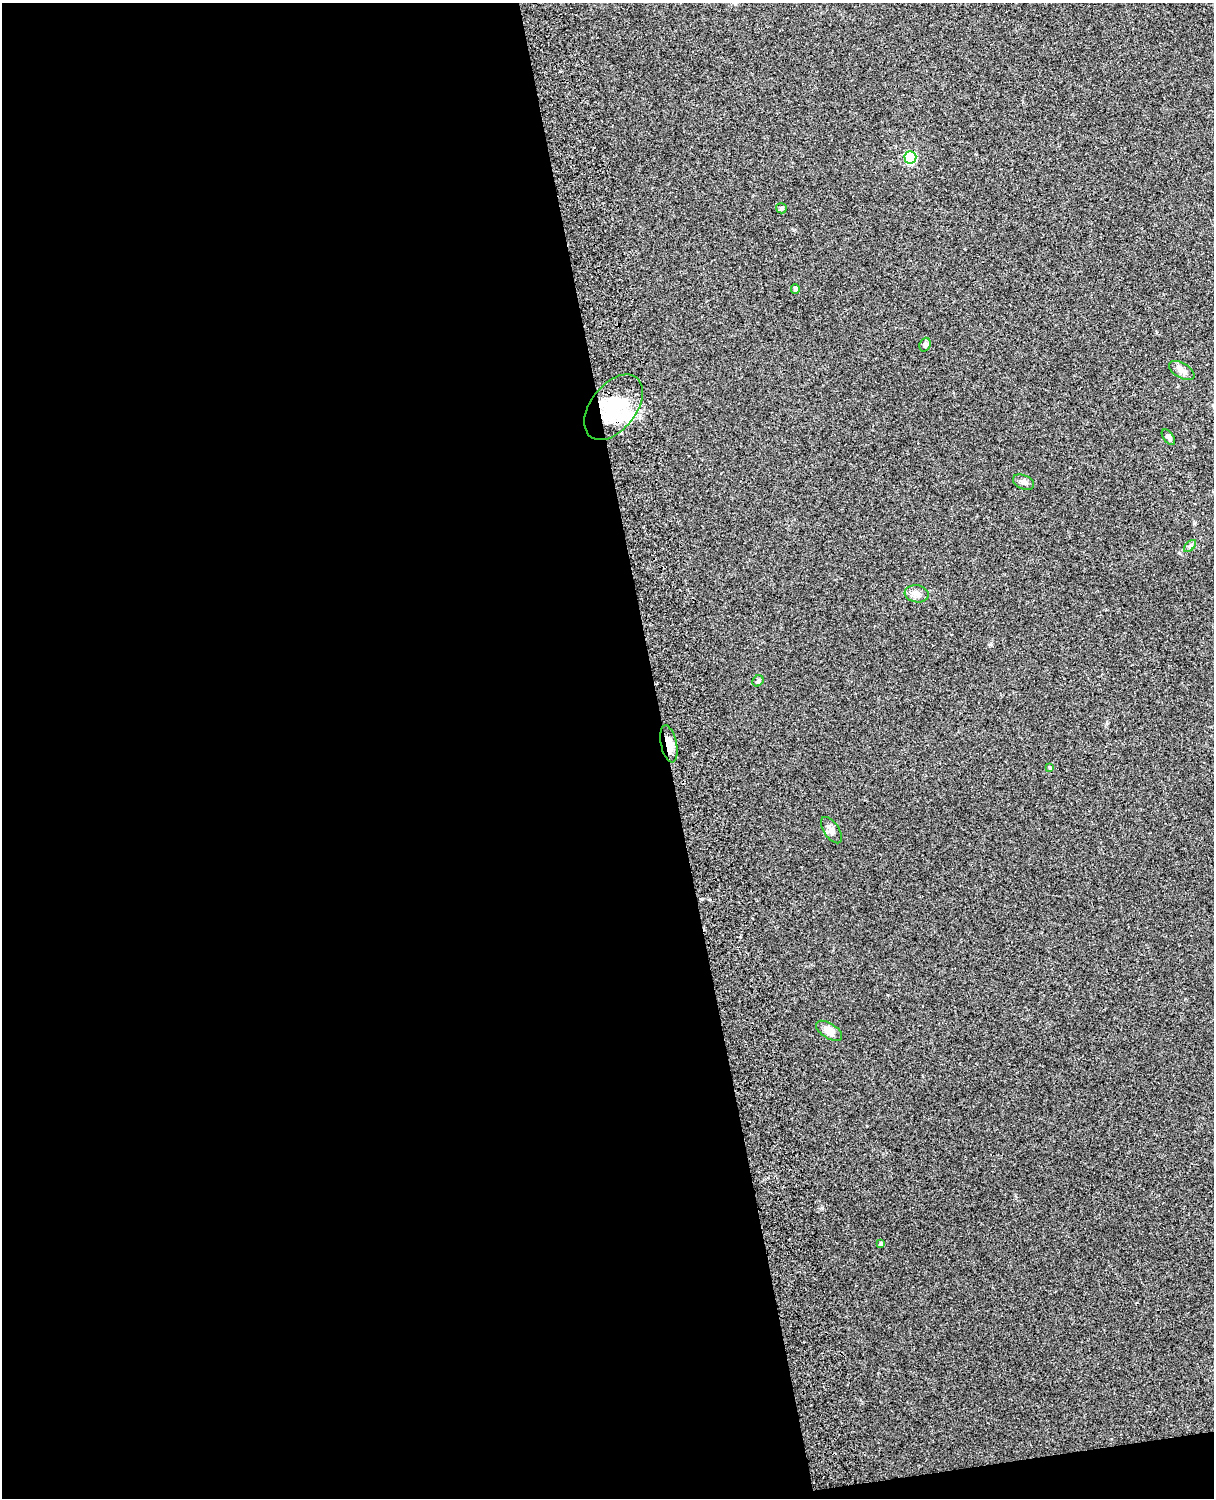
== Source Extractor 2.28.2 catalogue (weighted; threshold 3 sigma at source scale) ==
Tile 9 of 4 x 3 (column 1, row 3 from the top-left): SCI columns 119-1330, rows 164-1659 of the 5088 x 4927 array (HDU 1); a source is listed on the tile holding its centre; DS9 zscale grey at full resolution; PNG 1216 x 1500 px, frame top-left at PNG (2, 3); each listed source drawn as its Kron ellipse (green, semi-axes under 4 px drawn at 4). Shown black and unused: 56% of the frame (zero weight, under 3 of 4 exposures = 6% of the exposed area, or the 3 px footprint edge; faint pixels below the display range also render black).
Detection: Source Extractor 2.28.2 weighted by HDU 2 'WHT'; one run over the whole footprint, this tile lists its part. Background 0.265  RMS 0.0089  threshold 0.0403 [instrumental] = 3 sigma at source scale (4.5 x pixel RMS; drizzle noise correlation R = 1.50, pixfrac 1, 0.05/0.05 arcsec/px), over >= 5 px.
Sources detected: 17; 1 inside a brighter listed object's ellipse — not listed separately; the other 16 listed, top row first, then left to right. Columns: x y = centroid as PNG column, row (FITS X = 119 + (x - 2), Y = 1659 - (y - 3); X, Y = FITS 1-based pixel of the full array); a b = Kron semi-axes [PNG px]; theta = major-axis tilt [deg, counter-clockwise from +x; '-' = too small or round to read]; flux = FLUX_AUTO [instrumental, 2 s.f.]
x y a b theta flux
910 157 6 6 - 83
781 208 5 5 - 1.5
795 289 5 4 - 2.3
925 345 7 5 69 1.8
1182 370 14 7 -30 4.8
614 407 38 22 52 47
1168 437 9 5 -54 1.8
1024 482 11 7 -24 3.2
1190 546 7 4 45 1.6
917 594 12 8 -8 5.1
758 681 6 5 - 1.6
669 744 19 8 -77 9
1050 767 4 4 - 1.4
831 830 15 7 -55 4.6
829 1031 14 7 -32 8.8
881 1243 4 3 - 1.9
Overlapping masked pixels (flux is a lower limit): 1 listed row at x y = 669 744
Unlisted compact peaks at least as high as the median listed source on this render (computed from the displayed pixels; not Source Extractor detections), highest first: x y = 822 1208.